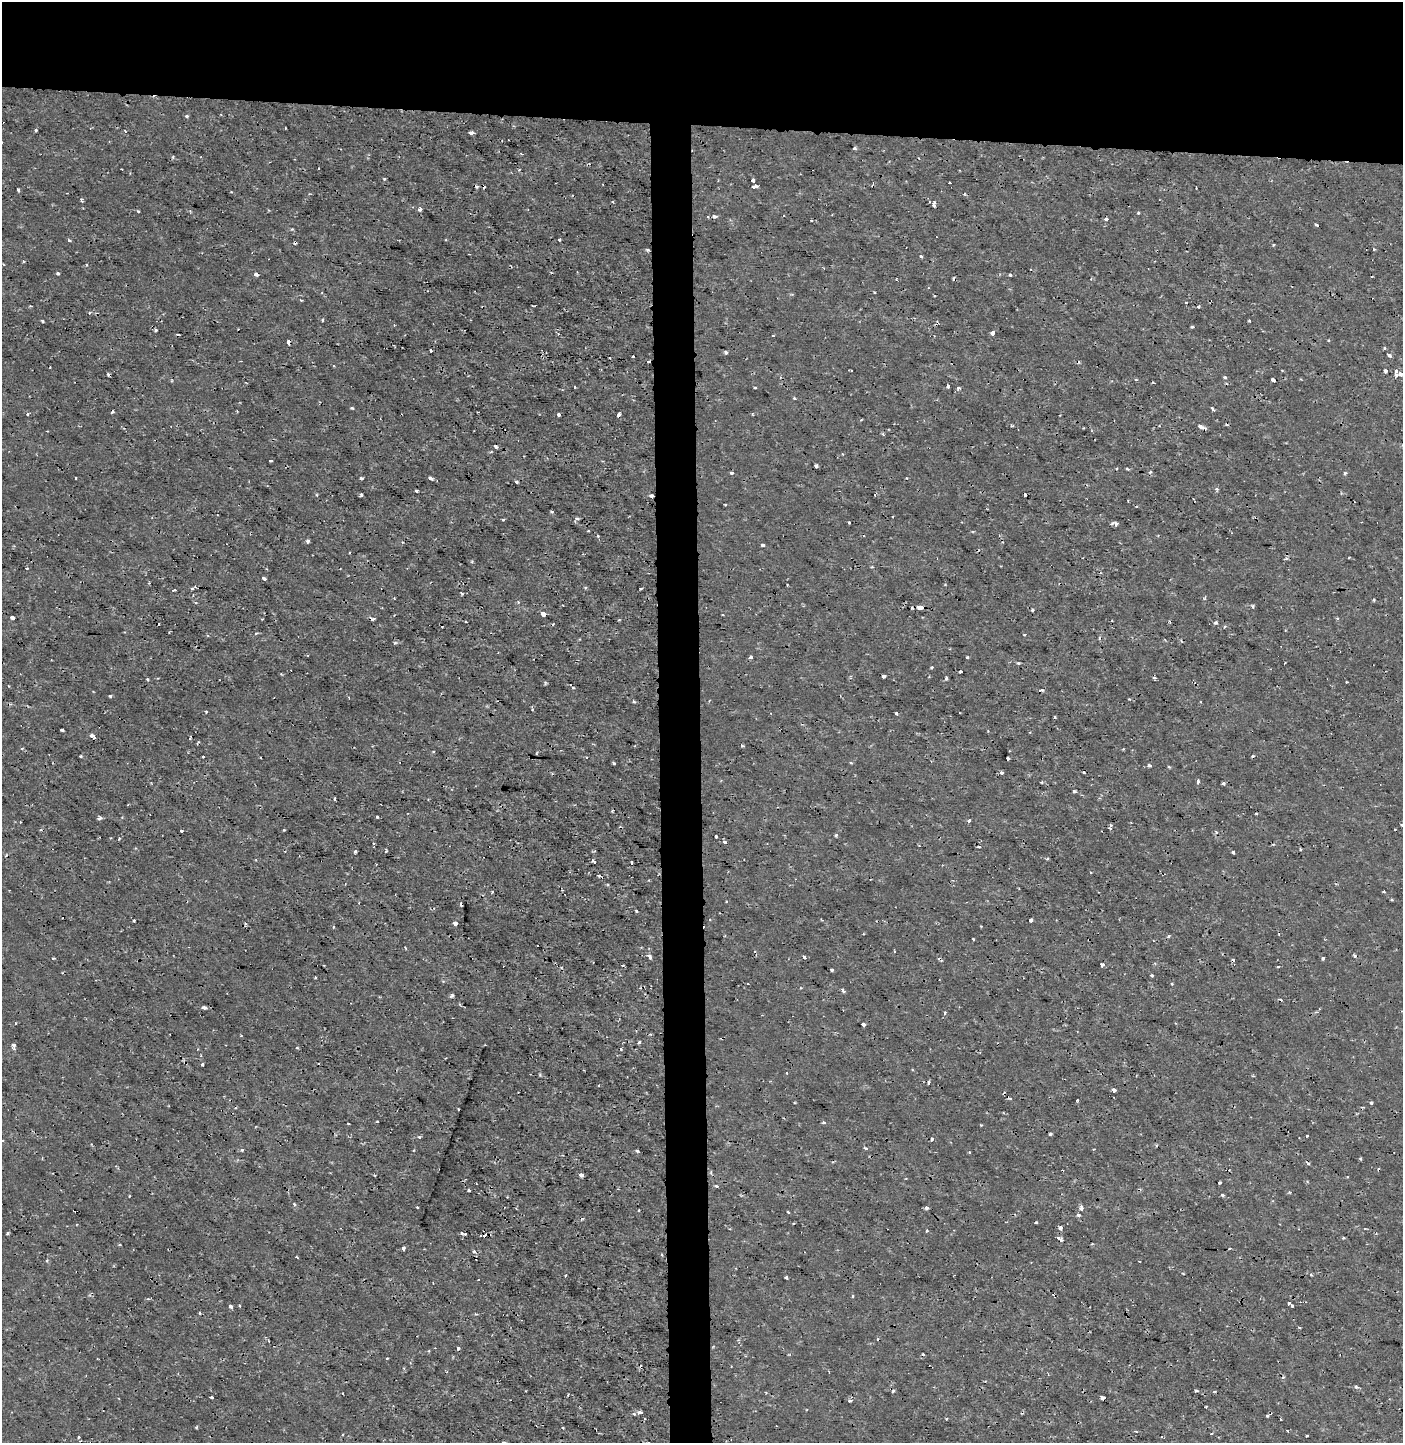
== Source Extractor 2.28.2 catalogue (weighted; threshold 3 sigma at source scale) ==
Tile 2 of 3 x 3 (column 2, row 1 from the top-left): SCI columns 1590-2990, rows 2890-4330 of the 4579 x 4330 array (HDU 1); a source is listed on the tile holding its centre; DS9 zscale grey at full resolution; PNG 1405 x 1445 px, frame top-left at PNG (2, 2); no overlay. Shown black and unused: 11% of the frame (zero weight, under 2 of 3 exposures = <1% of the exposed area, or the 3 px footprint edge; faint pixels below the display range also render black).
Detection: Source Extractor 2.28.2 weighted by HDU 2 'WHT'; one run over the whole footprint, this tile lists its part. Background 2.84e-04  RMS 0.0012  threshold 0.00531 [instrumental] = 3 sigma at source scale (4.5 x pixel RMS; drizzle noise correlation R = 1.50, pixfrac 1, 0.0396/0.0396 arcsec/px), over >= 5 px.
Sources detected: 360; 54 cosmic-ray / hot-pixel residue — not listed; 2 inside a brighter listed object's ellipse — not listed separately; the other 304 listed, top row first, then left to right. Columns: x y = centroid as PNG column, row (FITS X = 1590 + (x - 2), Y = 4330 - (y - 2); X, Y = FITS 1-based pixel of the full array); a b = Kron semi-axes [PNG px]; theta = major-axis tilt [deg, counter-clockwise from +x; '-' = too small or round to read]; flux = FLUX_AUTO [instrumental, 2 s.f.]
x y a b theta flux
187 116 4 3 - 0.2
285 128 3 2 - 0.088
36 130 3 3 - 0.22
125 131 4 3 - 0.087
471 133 4 4 - 0.36
855 148 4 3 - 0.24
173 157 5 3 - 0.13
384 179 4 4 - 0.11
753 180 4 3 - 0.65
949 183 3 2 - 0.14
755 186 5 3 - 0.83
18 189 4 3 - 0.4
82 200 5 3 - 0.17
613 202 3 2 - 0.11
929 202 3 3 - 0.14
934 205 6 3 85 0.57
420 209 5 4 - 0.32
138 211 3 3 - 0.26
190 211 4 3 - 0.12
1138 213 4 3 - 0.11
714 216 5 3 - 0.5
708 217 3 3 - 0.13
1106 219 3 3 - 0.44
811 221 3 2 - 0.14
1317 225 3 3 - 0.27
559 240 3 3 - 0.33
69 241 3 2 - 0.27
1374 249 3 3 - 0.15
648 250 5 4 - 0.18
921 256 4 4 - 0.12
58 273 3 3 - 0.27
256 274 5 4 - 0.32
1010 274 3 3 - 0.32
875 292 3 2 - 0.13
301 300 3 2 - 0.13
30 306 3 3 - 0.1
1198 306 3 3 - 0.17
89 313 4 3 - 0.12
322 320 4 3 - 0.17
42 321 3 2 - 0.2
1249 321 3 3 - 0.17
1192 327 4 3 - 0.24
156 330 3 3 - 0.31
992 333 4 4 - 0.52
178 335 4 2 - 0.19
773 335 4 2 - 0.079
1328 340 3 3 - 0.11
288 342 5 3 - 0.55
1384 348 4 3 - 0.16
431 351 3 3 - 0.44
726 352 4 4 - 0.23
633 356 3 3 - 0.24
1389 356 4 3 - 0.35
609 358 3 3 - 0.29
240 361 2 2 - 0.093
649 361 3 3 - 3.9
334 366 4 2 - 0.092
1385 371 4 3 - 0.62
1396 371 4 4 - 0.27
1401 374 4 4 - 0.45
1396 375 4 3 - 0.31
1225 377 4 3 - 0.21
1136 380 4 3 - 0.12
1273 380 4 3 - 1
1153 382 4 2 - 0.087
948 386 4 3 - 0.52
575 387 2 2 - 0.11
755 388 3 3 - 0.27
958 388 5 4 - 0.23
794 398 3 3 - 0.16
352 408 3 3 - 0.17
1212 408 3 3 - 0.44
237 411 3 2 - 0.12
28 414 4 3 - 0.15
558 414 3 3 - 0.41
618 415 4 3 - 0.65
861 420 4 2 - 0.1
1201 427 8 4 -19 0.56
47 431 2 2 - 0.1
883 434 5 3 - 0.13
496 446 4 3 - 0.33
271 461 3 2 - 0.16
816 466 3 3 - 0.35
1127 469 4 3 - 0.15
1150 472 5 4 - 0.17
732 473 4 3 - 0.24
1345 473 5 4 - 0.16
76 478 3 2 - 0.21
361 478 3 3 - 0.48
430 478 4 3 - 0.57
516 482 3 3 - 0.31
1216 489 4 4 - 0.23
416 491 3 3 - 0.4
317 495 5 3 - 0.11
361 495 3 3 - 0.33
874 495 3 2 - 0.14
652 496 4 3 - 0.6
1128 501 2 2 - 0.089
551 512 4 3 - 0.16
576 518 6 4 -4 0.24
503 519 3 3 - 0.41
849 522 3 3 - 0.25
1115 524 5 4 - 0.39
597 536 3 3 - 0.27
308 541 4 3 - 0.37
763 545 4 3 - 0.31
349 553 3 2 - 0.13
1286 559 7 3 14 0.13
872 567 4 3 - 0.12
27 568 3 3 - 0.24
264 579 4 3 - 0.3
787 585 3 2 - 0.13
585 587 5 3 - 0.12
641 588 3 2 - 0.099
192 589 3 3 - 0.3
174 590 3 3 - 0.15
462 593 3 2 - 0.14
1374 600 3 3 - 0.15
518 602 4 4 - 0.11
920 607 5 3 - 1.8
1253 607 4 3 - 0.23
1032 610 4 3 - 0.18
543 614 5 3 - 0.91
12 618 4 3 - 0.55
1337 618 4 3 - 0.16
262 619 2 2 - 0.079
618 620 4 3 - 0.093
1216 623 5 4 - 0.21
159 624 3 3 - 0.14
1225 626 4 3 - 0.11
1024 634 4 2 - 0.09
1099 638 4 4 - 0.15
750 657 4 3 - 0.26
967 657 3 3 - 0.22
1018 663 3 3 - 0.27
1285 663 2 2 - 0.08
931 667 3 3 - 0.15
961 671 4 3 - 0.4
883 676 3 3 - 0.6
946 678 4 3 - 0.26
1155 678 3 3 - 0.44
148 679 4 3 - 0.15
1346 682 2 2 - 0.092
9 686 3 2 - 0.083
573 688 4 2 - 0.1
110 696 4 3 - 0.27
634 702 6 3 -40 0.16
532 709 5 2 - 0.16
206 712 3 3 - 0.18
896 714 3 3 - 0.28
1055 717 4 3 - 0.12
62 730 3 3 - 0.41
92 736 5 3 - 0.8
190 738 5 2 - 0.16
537 753 3 2 - 0.096
81 756 3 3 - 0.23
203 756 3 3 - 0.2
586 757 3 2 - 0.098
614 763 3 3 - 0.25
1149 765 4 3 - 0.32
1169 767 4 3 - 0.12
1001 772 4 4 - 0.26
1083 772 3 3 - 0.16
1198 781 4 3 - 0.35
1042 782 4 3 - 0.12
1223 783 4 3 - 0.18
1074 791 3 3 - 0.18
335 799 3 3 - 0.3
122 817 3 3 - 0.11
376 817 3 3 - 0.36
99 818 4 3 - 0.46
969 821 4 3 - 0.33
1111 825 3 3 - 0.17
1402 825 4 3 - 0.42
1110 828 4 3 - 0.18
283 830 4 3 - 0.1
181 831 3 3 - 0.21
1216 832 5 4 - 0.21
836 835 3 3 - 0.21
716 836 3 3 - 0.21
119 839 3 3 - 0.11
724 842 6 4 -29 0.23
979 847 5 3 - 0.14
355 851 3 3 - 0.36
386 851 3 3 - 0.12
1233 852 3 3 - 0.24
593 861 5 3 - 0.18
631 862 3 3 - 0.31
1091 873 3 3 - 0.15
562 890 2 2 - 0.1
1384 892 3 3 - 0.16
727 902 3 3 - 0.12
636 911 3 3 - 0.13
134 920 3 2 - 0.23
1031 920 4 3 - 1
455 923 4 4 - 0.84
981 926 2 2 - 0.089
333 927 4 3 - 0.11
1168 936 4 4 - 0.21
973 939 3 3 - 0.15
894 951 3 2 - 0.1
649 957 7 4 -59 0.31
804 957 3 3 - 0.27
53 958 3 3 - 0.16
1323 958 3 3 - 0.28
940 959 8 3 -36 0.19
623 965 3 3 - 0.19
1102 965 4 3 - 0.74
561 967 4 4 - 0.12
1278 967 3 3 - 0.18
832 970 3 3 - 0.37
1152 975 3 3 - 0.15
316 978 3 3 - 0.19
1172 984 3 3 - 0.12
843 990 7 3 -72 0.22
452 996 6 4 41 0.2
204 1007 5 3 - 0.33
945 1013 5 3 - 0.18
863 1024 3 3 - 0.53
241 1035 3 2 - 0.09
639 1042 4 3 - 0.22
13 1045 5 4 - 0.34
297 1048 3 3 - 0.17
621 1049 3 3 - 0.18
202 1064 3 3 - 0.29
584 1070 3 2 - 0.092
787 1073 3 2 - 0.14
928 1082 4 3 - 0.2
599 1085 3 2 - 0.093
1114 1090 4 3 - 0.52
1004 1093 4 2 - 0.11
1077 1100 3 3 - 0.25
1371 1103 4 4 - 0.15
377 1121 3 2 - 0.098
824 1123 4 3 - 0.3
1050 1134 3 3 - 0.18
1307 1136 3 3 - 0.17
419 1137 4 3 - 0.23
932 1139 3 3 - 0.33
865 1148 4 3 - 0.26
242 1150 4 4 - 0.18
637 1151 4 4 - 0.16
969 1152 3 3 - 0.11
1360 1159 3 3 - 0.17
711 1172 5 3 - 0.14
581 1175 4 3 - 0.79
1219 1183 3 3 - 0.6
716 1186 4 3 - 0.16
469 1190 3 3 - 0.23
1222 1195 4 3 - 0.19
129 1196 3 2 - 0.082
294 1204 4 4 - 0.16
417 1207 3 3 - 0.11
926 1208 4 3 - 0.52
1081 1208 4 4 - 0.56
639 1210 3 2 - 0.096
788 1212 3 3 - 0.16
1078 1215 4 3 - 0.32
794 1223 3 2 - 0.11
1036 1223 3 3 - 0.18
1060 1228 4 3 - 0.71
927 1231 3 3 - 0.15
8 1233 3 2 - 0.19
462 1233 4 3 - 0.17
484 1235 3 3 - 230
1343 1238 4 3 - 0.15
1060 1239 8 4 -34 0.36
119 1245 3 2 - 0.12
403 1248 3 3 - 0.59
1230 1249 3 3 - 0.35
474 1251 5 4 - 0.23
297 1257 3 2 - 0.17
47 1261 5 4 - 0.18
1183 1273 4 2 - 0.092
1311 1275 5 3 - 0.12
786 1277 3 3 - 0.29
852 1296 3 3 - 0.19
1288 1303 3 3 - 0.49
230 1306 4 3 - 0.47
1292 1306 3 3 - 0.3
476 1314 5 3 - 0.11
1299 1327 3 2 - 0.23
458 1348 4 3 - 0.25
387 1358 3 2 - 0.11
1356 1387 6 4 -65 0.2
893 1391 3 3 - 0.22
1196 1391 3 3 - 0.27
211 1397 3 3 - 0.27
1102 1398 5 3 - 0.57
849 1401 5 3 - 0.15
1206 1407 2 2 - 0.12
640 1412 4 3 - 0.48
634 1414 4 3 - 0.33
1267 1416 3 3 - 0.32
946 1419 3 2 - 0.086
1280 1419 4 2 - 0.074
196 1427 3 3 - 0.14
563 1428 2 2 - 0.12
1287 1431 3 2 - 0.11
1212 1433 3 2 - 0.097
342 1435 3 2 - 0.14
1307 1436 3 3 - 0.28
1162 1437 3 3 - 0.12
504 1442 4 3 - 0.28
Overlapping masked pixels (flux is a lower limit): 7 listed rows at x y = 288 342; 649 361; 652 496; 920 607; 940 959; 484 1235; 1102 1398
Isophote crosses this tile's border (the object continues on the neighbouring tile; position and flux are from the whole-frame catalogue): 3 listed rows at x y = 1401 374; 1402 825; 504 1442